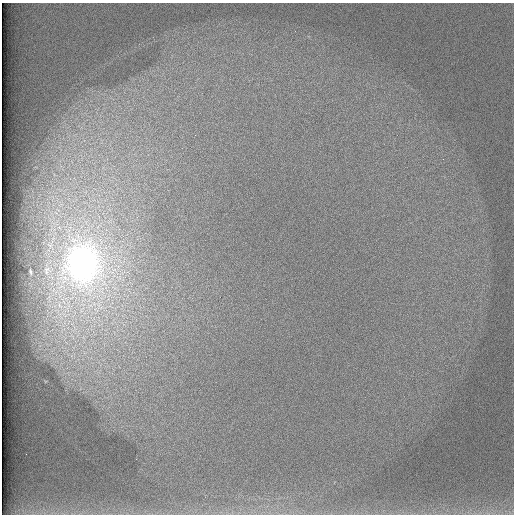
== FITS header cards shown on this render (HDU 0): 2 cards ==
NAXIS1  =                  512 /
NAXIS2  =                  512 /

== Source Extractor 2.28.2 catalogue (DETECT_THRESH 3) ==
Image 512 x 512 px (HDU 0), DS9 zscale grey, 1 PNG px = 1 image px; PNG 516 x 516 px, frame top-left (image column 1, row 512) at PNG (2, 3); no overlay
Background 98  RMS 2.9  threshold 8.57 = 3 sigma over >= 5 px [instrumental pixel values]
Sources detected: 3; all 3 listed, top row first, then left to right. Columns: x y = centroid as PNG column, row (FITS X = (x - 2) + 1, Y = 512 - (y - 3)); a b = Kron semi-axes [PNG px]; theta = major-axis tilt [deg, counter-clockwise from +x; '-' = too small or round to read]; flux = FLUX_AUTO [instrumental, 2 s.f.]
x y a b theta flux
83 264 35 29 -86 84000
46 270 13 8 87 1400
31 272 5 2 - 230